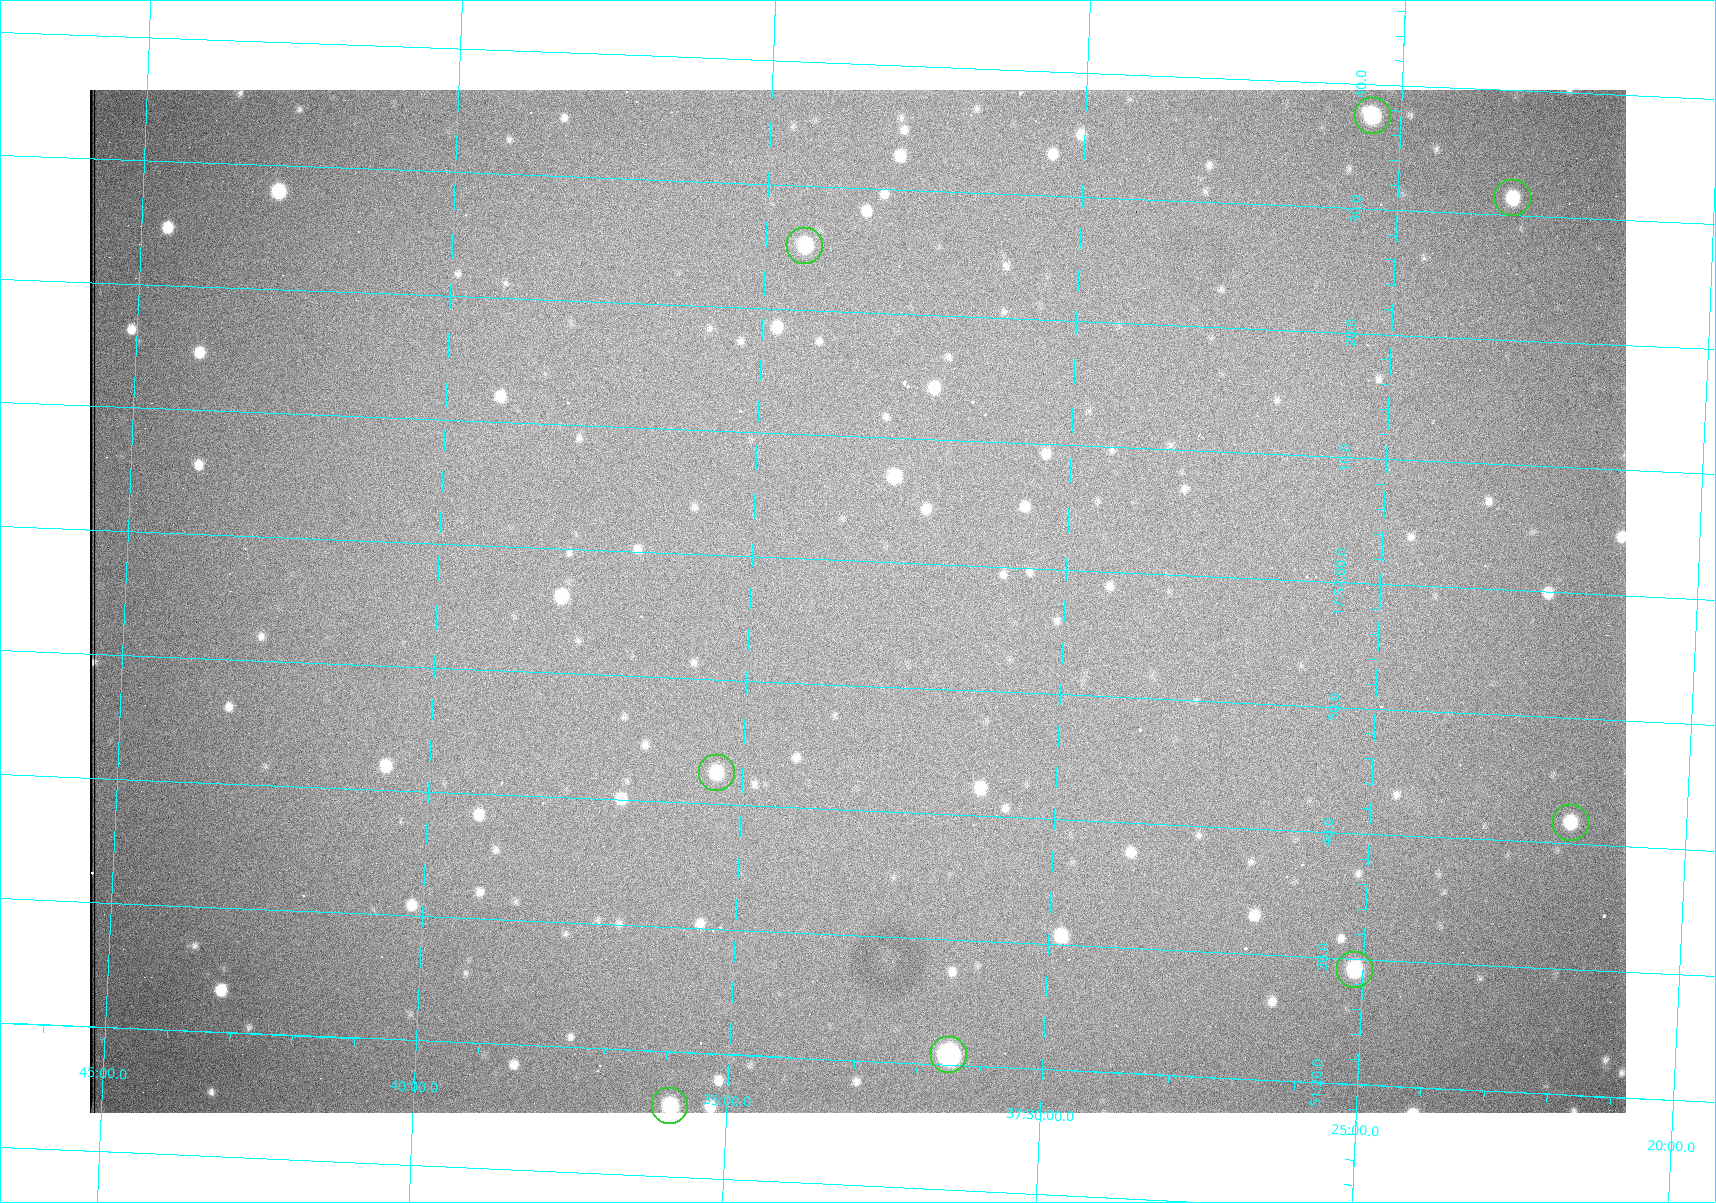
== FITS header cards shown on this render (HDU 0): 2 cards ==
NAXIS1  =                 1536 /fastest changing axis
NAXIS2  =                 1023 /next to fastest changing axis

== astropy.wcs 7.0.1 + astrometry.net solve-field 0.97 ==
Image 1536 x 1023 px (HDU 0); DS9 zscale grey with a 90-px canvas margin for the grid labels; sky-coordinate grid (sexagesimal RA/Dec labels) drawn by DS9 from the SOLVED WCS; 8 Tycho-2 reference stars matched to detected sources circled (green)
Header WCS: RA---TAN/DEC--TAN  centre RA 17:51:57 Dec +37:33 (267.99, +37.55 deg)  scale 0.958 arcsec/px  FOV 24.5' x 16.3'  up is +87 deg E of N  parity flipped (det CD > 0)
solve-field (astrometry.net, Tycho-2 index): VERIFIED the header's WCS against the Tycho-2 star catalogue (8 matches, 0 conflicts) and refined it, rather than solving blind
Solved WCS: RA---TAN-SIP/DEC--TAN-SIP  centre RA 17:51:57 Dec +37:33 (267.99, +37.55 deg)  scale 0.956 arcsec/px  FOV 24.5' x 16.3'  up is +87 deg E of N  parity flipped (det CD > 0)
The solver's refit moves the header's centre by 0.8 arcsec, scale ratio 0.9978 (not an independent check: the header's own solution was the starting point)
Tycho-2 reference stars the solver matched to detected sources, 8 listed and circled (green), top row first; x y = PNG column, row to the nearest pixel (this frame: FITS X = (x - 90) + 1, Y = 1023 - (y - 90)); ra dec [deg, ICRS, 3 dp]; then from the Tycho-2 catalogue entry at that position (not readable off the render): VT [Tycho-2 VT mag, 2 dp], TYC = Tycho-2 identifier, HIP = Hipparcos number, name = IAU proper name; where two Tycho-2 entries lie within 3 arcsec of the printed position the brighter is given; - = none
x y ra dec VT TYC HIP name
1373 116 268.156 +37.424 11.25 2620-712-1 - -
1513 198 268.131 +37.386 12.62 2620-526-1 - -
805 246 268.105 +37.573 11.82 3089-995-1 - -
717 773 267.927 +37.590 11.84 3089-1137-1 - -
1571 823 267.924 +37.364 11.94 2620-391-1 - -
1355 970 267.871 +37.419 11.35 2620-812-1 - -
949 1055 267.836 +37.525 9.96 3089-889-1 - -
670 1106 267.815 +37.598 11.54 3089-1081-1 - -